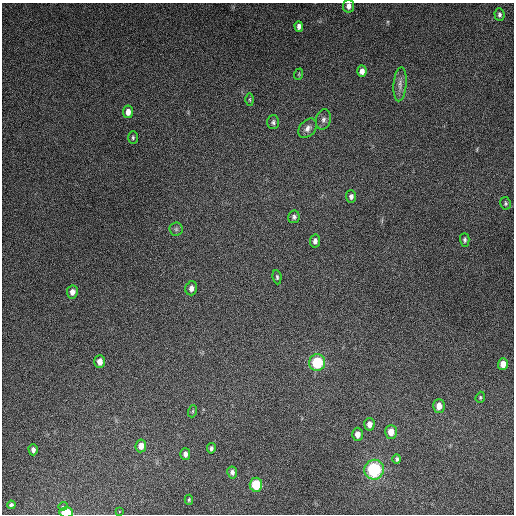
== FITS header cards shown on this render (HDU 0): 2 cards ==
NAXIS1  =                  512
NAXIS2  =                  512

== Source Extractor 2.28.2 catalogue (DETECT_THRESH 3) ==
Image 512 x 512 px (HDU 0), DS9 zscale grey, 1 PNG px = 1 image px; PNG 516 x 516 px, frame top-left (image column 1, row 512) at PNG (2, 3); each listed source drawn as its Kron ellipse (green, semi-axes under 4 px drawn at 4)
Background 4880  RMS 310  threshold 922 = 3 sigma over >= 5 px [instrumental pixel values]
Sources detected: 43; all 43 listed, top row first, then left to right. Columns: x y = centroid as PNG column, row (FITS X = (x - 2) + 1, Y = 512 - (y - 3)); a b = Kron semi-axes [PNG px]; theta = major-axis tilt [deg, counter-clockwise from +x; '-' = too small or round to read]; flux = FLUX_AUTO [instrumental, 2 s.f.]
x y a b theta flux
349 6 6 5 - 9.8e+04
499 15 6 5 - 4.9e+04
299 26 5 4 - 8.1e+04
362 71 6 4 89 1.2e+05
299 74 6 3 72 2.0e+04
400 84 17 6 86 1.3e+05
250 99 6 3 -90 2.1e+04
128 112 6 5 - 1.5e+05
323 119 10 7 76 7.3e+04
273 122 7 6 - 4.8e+04
308 128 11 7 50 1.0e+05
133 138 6 4 90 3.4e+04
351 196 6 5 - 6.4e+04
505 203 6 5 - 3.6e+04
294 217 6 5 - 5.2e+04
176 229 6 6 - 4.2e+04
465 240 7 4 -89 4.0e+04
315 241 6 5 - 8.3e+04
277 277 7 4 -83 3.7e+04
191 288 7 6 - 9.5e+04
72 292 6 5 - 1.1e+05
100 362 6 5 - 1.5e+05
317 363 8 8 - 1.1e+06
503 364 6 5 - 1.6e+05
480 397 6 4 71 2.7e+04
439 406 7 6 - 1.9e+05
193 411 6 4 71 2.7e+04
369 424 6 5 - 1.3e+05
391 432 7 5 88 2.4e+05
357 434 6 5 - 1.3e+05
141 446 6 5 - 1.8e+05
211 448 5 4 - 4.9e+04
33 450 6 4 -89 7.3e+04
185 454 6 5 - 7.3e+04
397 459 4 3 - 4.1e+04
374 470 10 9 - 1.7e+06
232 472 6 5 - 6.6e+04
256 485 7 6 - 7.0e+05
189 500 5 4 - 2.7e+04
11 505 4 4 - 4.3e+04
63 506 4 3 - 5.8e+04
119 511 3 3 - 2.2e+04
66 512 7 5 -2 6.0e+05
At the frame edge (FLAGS 8, measured only in part): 2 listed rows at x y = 349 6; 66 512